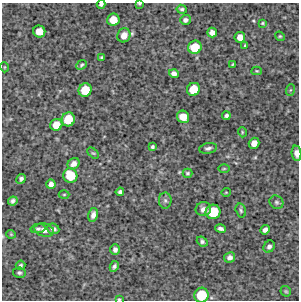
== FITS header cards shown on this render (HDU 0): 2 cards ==
NAXIS1  =                  297 /Length X axis
NAXIS2  =                  298 /Length Y axis

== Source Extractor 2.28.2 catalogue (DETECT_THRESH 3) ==
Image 297 x 298 px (HDU 0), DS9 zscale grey, 1 PNG px = 1 image px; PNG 301 x 302 px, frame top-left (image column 1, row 298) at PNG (2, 3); each listed source drawn as its Kron ellipse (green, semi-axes under 4 px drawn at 4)
Background 4180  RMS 220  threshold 674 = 3 sigma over >= 5 px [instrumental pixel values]
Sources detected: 64; all 64 listed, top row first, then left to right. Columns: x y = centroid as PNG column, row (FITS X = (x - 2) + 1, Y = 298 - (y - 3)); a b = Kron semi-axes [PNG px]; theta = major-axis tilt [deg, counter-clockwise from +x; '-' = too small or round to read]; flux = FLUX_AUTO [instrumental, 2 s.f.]
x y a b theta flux
101 4 4 3 - 34000
140 4 4 3 - 18000
182 9 5 4 - 28000
113 20 6 6 - 200000
185 20 5 5 - 47000
262 23 3 3 - 16000
39 31 6 6 - 180000
212 33 5 4 - 86000
124 35 7 6 - 140000
280 36 5 4 - 18000
240 37 5 5 - 130000
245 45 3 3 - 13000
195 47 7 6 - 360000
102 57 3 3 - 22000
233 64 4 3 - 14000
82 65 6 4 41 22000
4 67 5 3 - 11000
257 71 5 4 - 15000
174 74 5 4 - 62000
193 89 7 6 - 290000
85 90 7 6 - 310000
290 90 6 4 71 19000
226 116 4 4 - 35000
183 117 6 6 - 200000
68 119 7 6 - 330000
56 125 6 5 - 200000
242 132 5 3 - 14000
254 143 5 5 - 120000
152 147 4 4 - 26000
208 148 9 5 12 43000
93 153 7 4 -42 20000
296 153 8 5 -84 79000
74 164 6 5 - 69000
224 169 5 3 - 15000
187 173 5 4 - 25000
70 176 7 7 - 350000
21 179 5 4 - 42000
51 184 5 4 - 56000
120 192 4 4 - 36000
226 192 4 3 - 11000
64 195 5 3 - 14000
165 200 8 6 -89 38000
13 201 5 4 - 41000
276 202 7 6 - 32000
203 209 8 7 - 61000
241 211 7 5 -74 28000
213 212 7 7 - 460000
93 215 7 4 77 65000
38 229 7 4 12 30000
53 229 6 5 - 49000
221 229 6 3 -12 42000
44 230 10 6 -12 86000
265 230 5 4 - 62000
11 234 5 4 - 16000
202 241 6 4 -40 34000
269 247 6 5 - 43000
115 250 5 5 - 57000
230 257 6 5 - 52000
20 265 5 4 - 25000
114 266 5 4 - 34000
19 273 6 5 - 30000
286 291 6 4 -43 19000
201 295 7 7 - 460000
119 299 4 4 - 14000
At the frame edge (FLAGS 8, measured only in part): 6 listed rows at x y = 101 4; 140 4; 296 153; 11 234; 201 295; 119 299